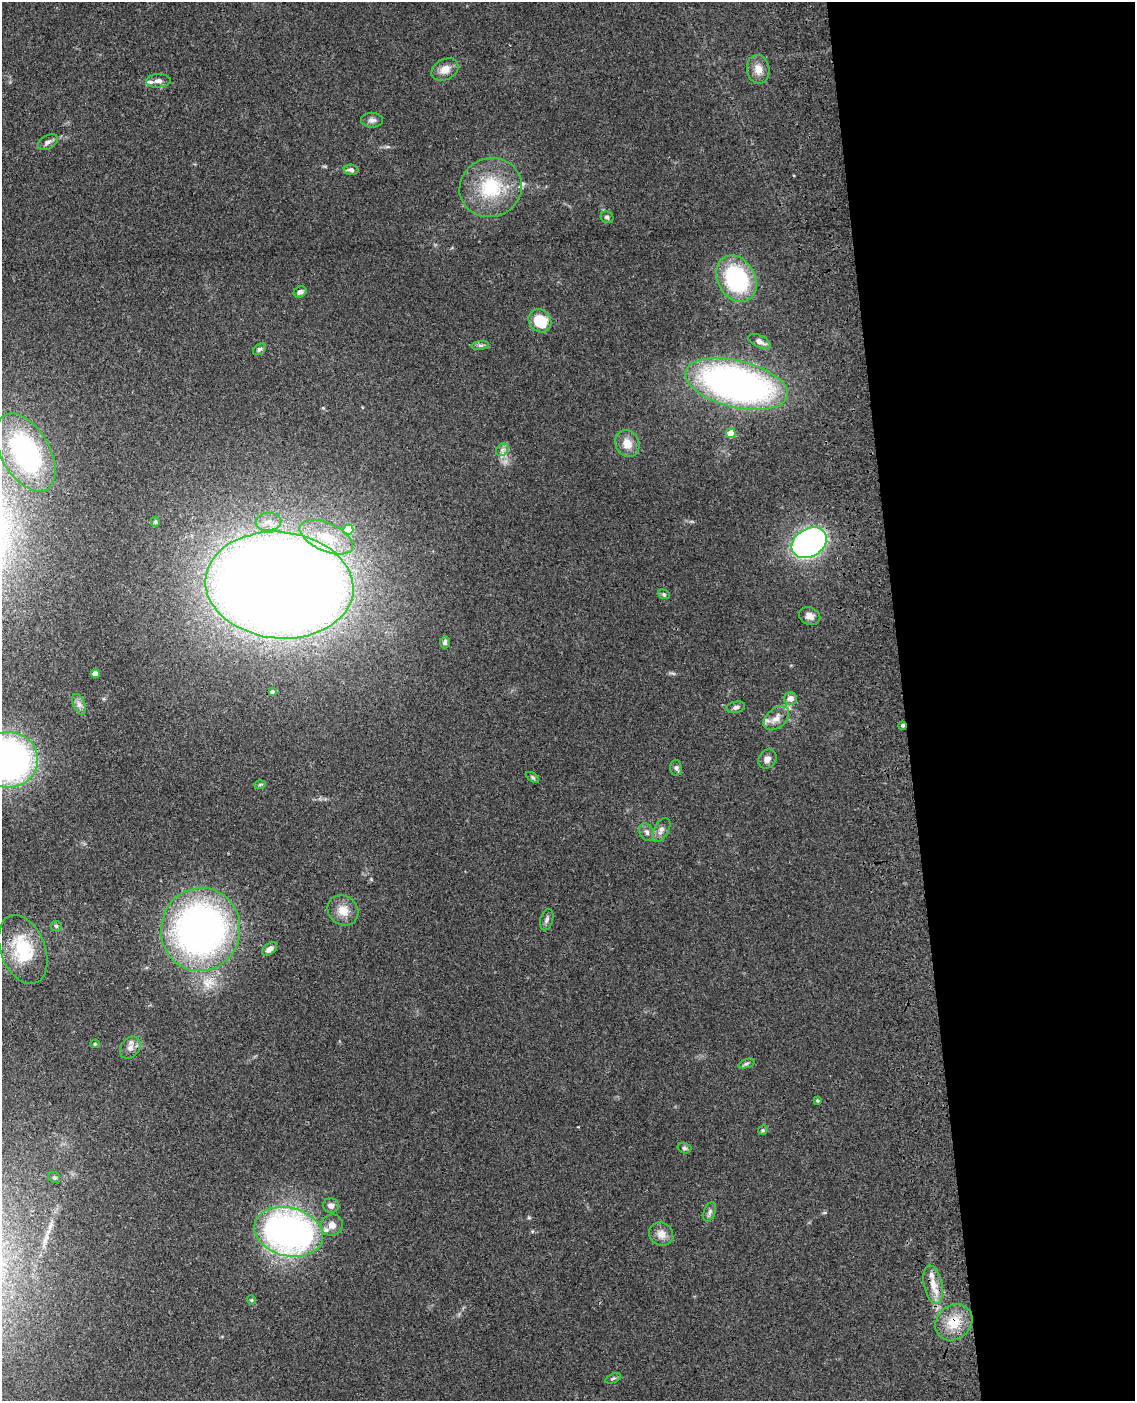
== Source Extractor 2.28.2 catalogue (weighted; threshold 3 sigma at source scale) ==
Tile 8 of 4 x 3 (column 4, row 2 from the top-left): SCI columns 3517-4649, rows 1650-3048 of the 4768 x 4591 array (HDU 1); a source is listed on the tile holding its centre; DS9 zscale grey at full resolution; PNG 1137 x 1403 px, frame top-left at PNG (2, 2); each listed source drawn as its Kron ellipse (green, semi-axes under 4 px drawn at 4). Shown black and unused: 20% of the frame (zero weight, under 3 of 4 exposures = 6% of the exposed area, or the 3 px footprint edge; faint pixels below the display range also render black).
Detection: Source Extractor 2.28.2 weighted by HDU 2 'WHT'; one run over the whole footprint, this tile lists its part. Background 0.103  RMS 0.0062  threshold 0.0278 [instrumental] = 3 sigma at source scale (4.5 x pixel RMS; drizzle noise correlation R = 1.50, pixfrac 1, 0.05/0.05 arcsec/px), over >= 5 px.
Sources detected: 68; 4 inside a brighter listed object's ellipse — not listed separately; the other 64 listed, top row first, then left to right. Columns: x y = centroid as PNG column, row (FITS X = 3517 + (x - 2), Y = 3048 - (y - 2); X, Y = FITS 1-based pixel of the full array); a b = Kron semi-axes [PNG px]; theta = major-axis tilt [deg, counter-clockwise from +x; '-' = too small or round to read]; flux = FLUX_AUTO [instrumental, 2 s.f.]
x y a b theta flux
445 69 14 10 28 5.9
758 69 14 11 -80 6
158 81 12 6 4 2.7
372 120 11 7 0 2.3
48 142 10 6 30 2.2
351 170 7 5 -7 2.1
491 188 31 29 22 37
607 217 6 5 - 1.6
736 279 24 19 -60 64
300 292 7 5 35 2
540 321 12 10 -51 21
759 341 12 6 -24 3.2
480 345 8 4 7 1.3
259 349 7 5 38 1.3
736 384 52 23 -14 280
731 433 5 4 - 15
627 443 14 12 -63 7.2
502 450 7 5 46 1.8
26 453 43 24 -60 100
155 522 5 4 - 0.83
268 522 13 9 4 4.6
348 530 5 5 - 25
326 537 28 14 -24 23
809 543 19 14 32 220
279 585 74 53 -6 1600
664 594 6 4 -22 0.91
810 616 11 8 -23 3.5
445 642 6 5 - 1.5
95 674 4 4 - 5.1
272 692 4 4 - 1.3
790 698 6 6 - 4.5
79 704 11 6 -65 2.5
736 707 9 5 12 2
776 718 15 9 41 5.2
903 725 4 3 - 1.1
767 759 10 8 51 3.3
8 760 30 28 2 240
676 768 8 6 -88 1.5
532 777 7 4 -32 1.1
260 784 6 4 2 0.8
661 830 13 7 60 3
647 832 9 7 -63 2.2
343 911 16 14 -41 8.5
547 920 11 6 72 1.8
56 926 6 5 - 1.1
201 929 42 39 78 290
23 949 36 22 -69 32
270 949 8 5 39 3.3
95 1044 4 4 - 0.74
130 1048 12 9 53 3.7
746 1064 8 3 19 1.1
818 1100 3 3 - 0.8
763 1130 5 4 - 0.77
684 1148 7 5 -16 1.1
54 1177 6 5 - 1.2
331 1205 8 7 - 3
710 1212 10 5 70 1.9
332 1225 11 10 - 4.4
289 1232 35 24 -14 260
661 1234 12 11 - 5.4
933 1285 20 9 -78 8
251 1300 5 4 - 0.7
954 1322 20 16 41 15
613 1378 8 4 21 1.2
Overlapping masked pixels (flux is a lower limit): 4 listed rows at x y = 809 543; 279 585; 903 725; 954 1322
Isophote crosses this tile's border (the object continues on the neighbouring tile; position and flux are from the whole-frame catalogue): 1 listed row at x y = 8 760